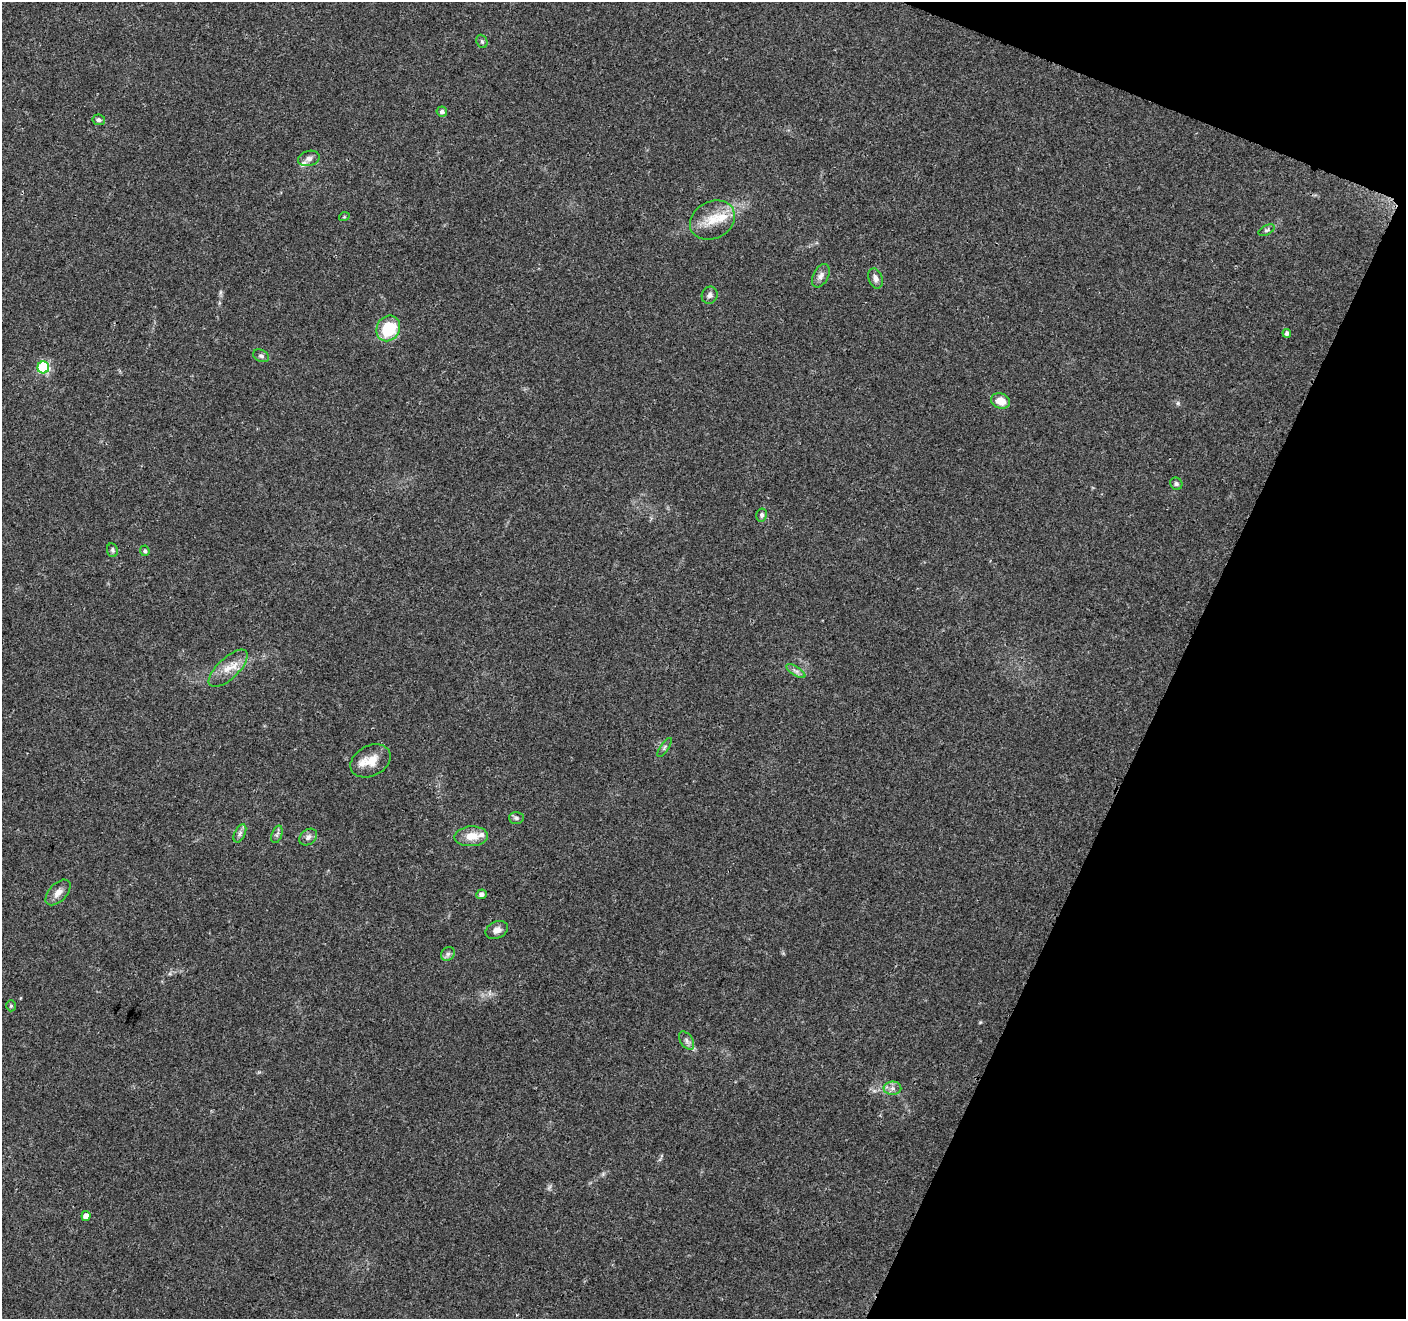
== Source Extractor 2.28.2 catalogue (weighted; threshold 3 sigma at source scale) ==
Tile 8 of 4 x 4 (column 4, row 2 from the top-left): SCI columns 4219-5622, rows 2844-4160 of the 5633 x 5752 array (HDU 1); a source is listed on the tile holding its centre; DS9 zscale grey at full resolution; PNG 1408 x 1321 px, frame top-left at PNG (2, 2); each listed source drawn as its Kron ellipse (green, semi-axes under 4 px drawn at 4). Shown black and unused: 19% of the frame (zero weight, under 3 of 4 exposures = <1% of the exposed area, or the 3 px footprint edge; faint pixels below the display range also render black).
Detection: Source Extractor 2.28.2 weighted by HDU 2 'WHT'; one run over the whole footprint, this tile lists its part. Background 0.0481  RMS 0.0039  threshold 0.0174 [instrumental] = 3 sigma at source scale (4.5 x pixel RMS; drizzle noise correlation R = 1.50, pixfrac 1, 0.0396/0.0396 arcsec/px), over >= 5 px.
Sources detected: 39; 3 inside a brighter listed object's ellipse — not listed separately; the other 36 listed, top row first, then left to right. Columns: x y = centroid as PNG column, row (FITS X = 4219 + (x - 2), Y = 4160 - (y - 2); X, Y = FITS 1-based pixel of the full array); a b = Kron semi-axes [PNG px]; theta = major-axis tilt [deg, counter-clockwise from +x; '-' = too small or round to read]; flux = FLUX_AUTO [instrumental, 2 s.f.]
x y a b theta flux
482 41 7 5 -68 0.69
442 111 5 5 - 1.2
99 120 6 5 - 0.8
309 158 11 7 16 1.7
344 217 5 3 - 0.33
712 220 23 18 28 9.4
1267 230 9 4 26 0.85
821 276 12 7 63 1.9
875 279 10 7 -73 2
710 295 9 8 - 1.3
388 328 13 11 59 17
1287 333 4 4 - 1.2
261 356 8 6 -26 0.92
43 367 6 6 - 40
1001 401 9 7 -20 4.8
1176 484 6 5 - 0.85
762 515 6 5 - 0.92
112 550 7 5 -81 0.79
145 551 5 4 - 0.72
228 668 25 10 43 5.7
796 671 11 4 -33 1.3
664 747 11 3 55 0.76
371 761 21 15 28 6.8
516 818 7 6 - 0.91
240 833 10 5 63 1.3
277 834 9 5 71 0.95
471 836 17 10 3 5.6
308 837 10 7 40 1.6
58 892 15 9 47 2.9
481 894 5 5 - 1.4
497 930 12 8 24 2.3
448 954 7 6 - 1.2
11 1006 5 4 - 0.6
687 1041 10 6 -56 1.5
892 1088 9 6 0 1.6
86 1216 5 4 - 2.6